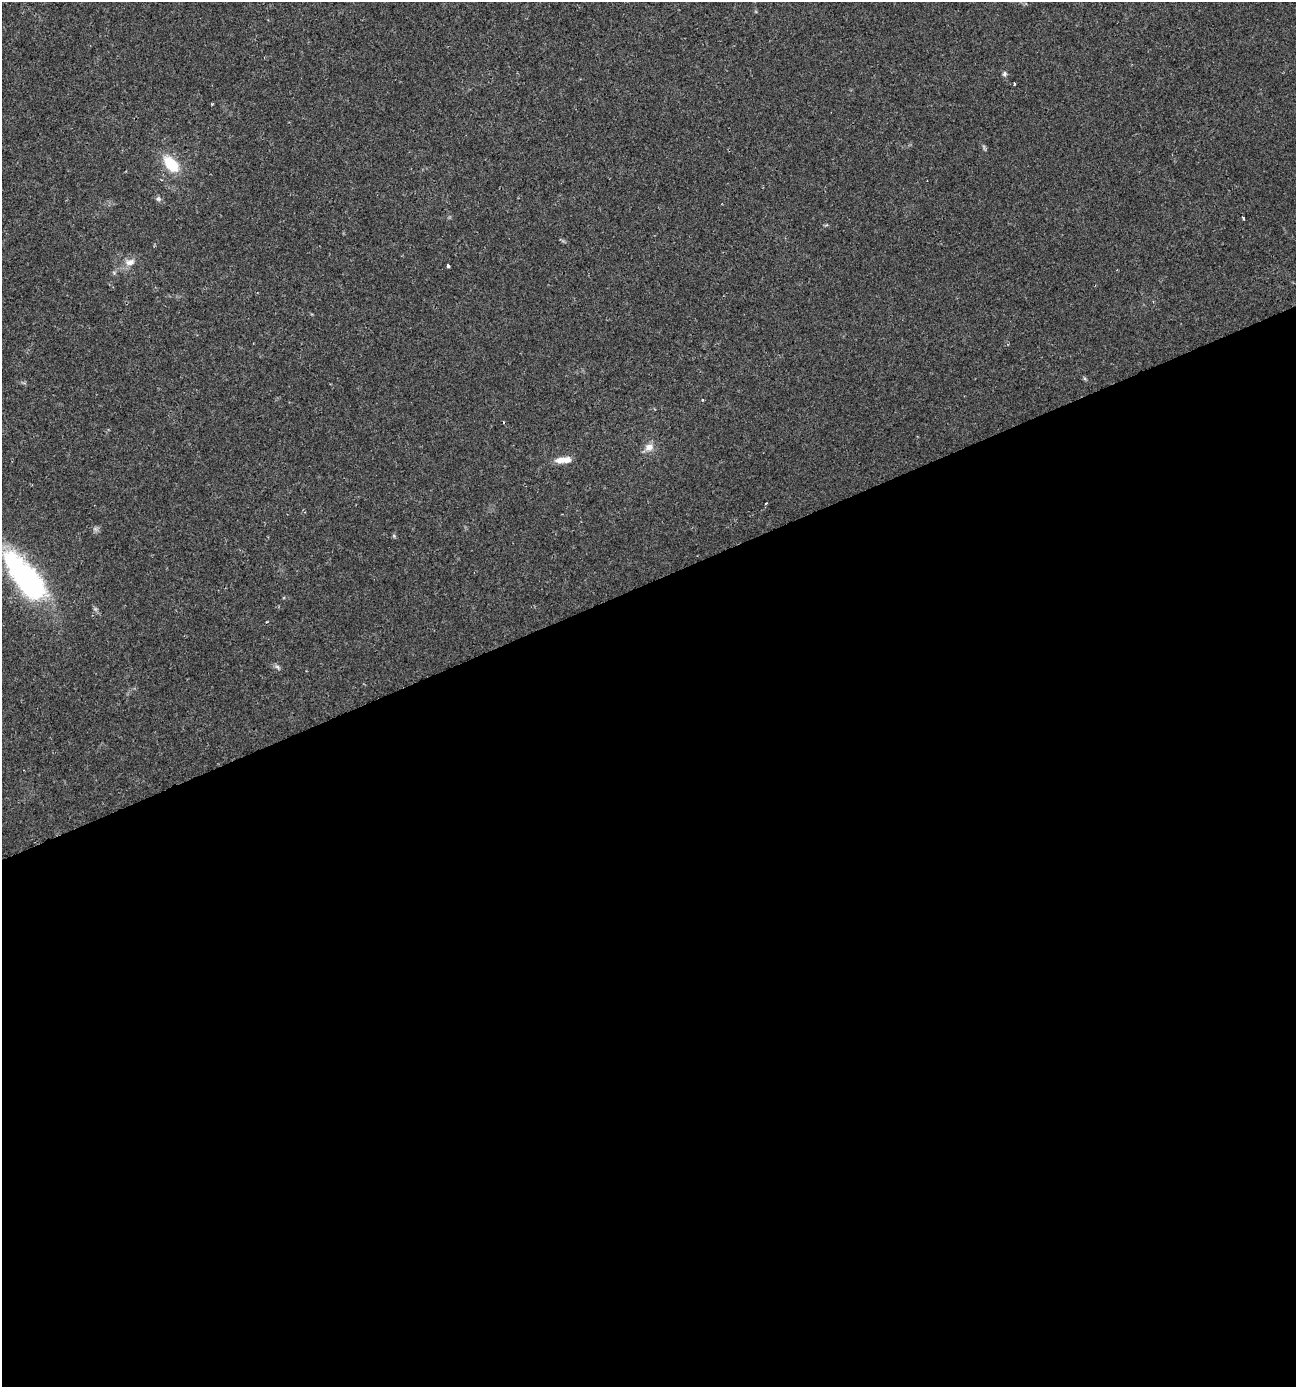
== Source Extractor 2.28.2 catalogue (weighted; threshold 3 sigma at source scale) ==
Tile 15 of 4 x 4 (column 3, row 4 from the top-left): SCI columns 2723-4016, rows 1-1385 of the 5390 x 5540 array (HDU 1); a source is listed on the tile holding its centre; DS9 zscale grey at full resolution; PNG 1298 x 1389 px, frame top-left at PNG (2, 2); no overlay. Shown black and unused: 58% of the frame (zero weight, under 2 of 3 exposures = <1% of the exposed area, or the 3 px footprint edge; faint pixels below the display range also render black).
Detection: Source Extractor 2.28.2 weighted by HDU 2 'WHT'; one run over the whole footprint, this tile lists its part. Background 0.0336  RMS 0.0032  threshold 0.0146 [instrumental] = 3 sigma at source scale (4.5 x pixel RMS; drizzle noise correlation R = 1.50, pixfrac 1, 0.0396/0.0396 arcsec/px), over >= 5 px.
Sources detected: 14; all 14 listed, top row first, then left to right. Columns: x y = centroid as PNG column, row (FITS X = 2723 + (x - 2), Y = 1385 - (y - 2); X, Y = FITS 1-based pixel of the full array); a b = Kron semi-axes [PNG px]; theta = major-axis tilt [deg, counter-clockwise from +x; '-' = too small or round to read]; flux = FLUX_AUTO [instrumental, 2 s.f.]
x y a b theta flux
1004 74 7 6 - 0.64
1014 83 3 3 - 1.6
171 164 20 12 -49 10
158 199 7 6 - 0.76
1243 218 3 3 - 0.85
130 262 14 9 12 2.5
448 265 4 3 - 3.2
649 447 12 10 12 2.5
564 460 20 7 5 3.7
766 503 3 2 - 0.26
394 536 6 4 -72 0.39
26 578 64 24 -52 59
266 622 3 2 - 0.27
277 667 9 5 -33 0.77